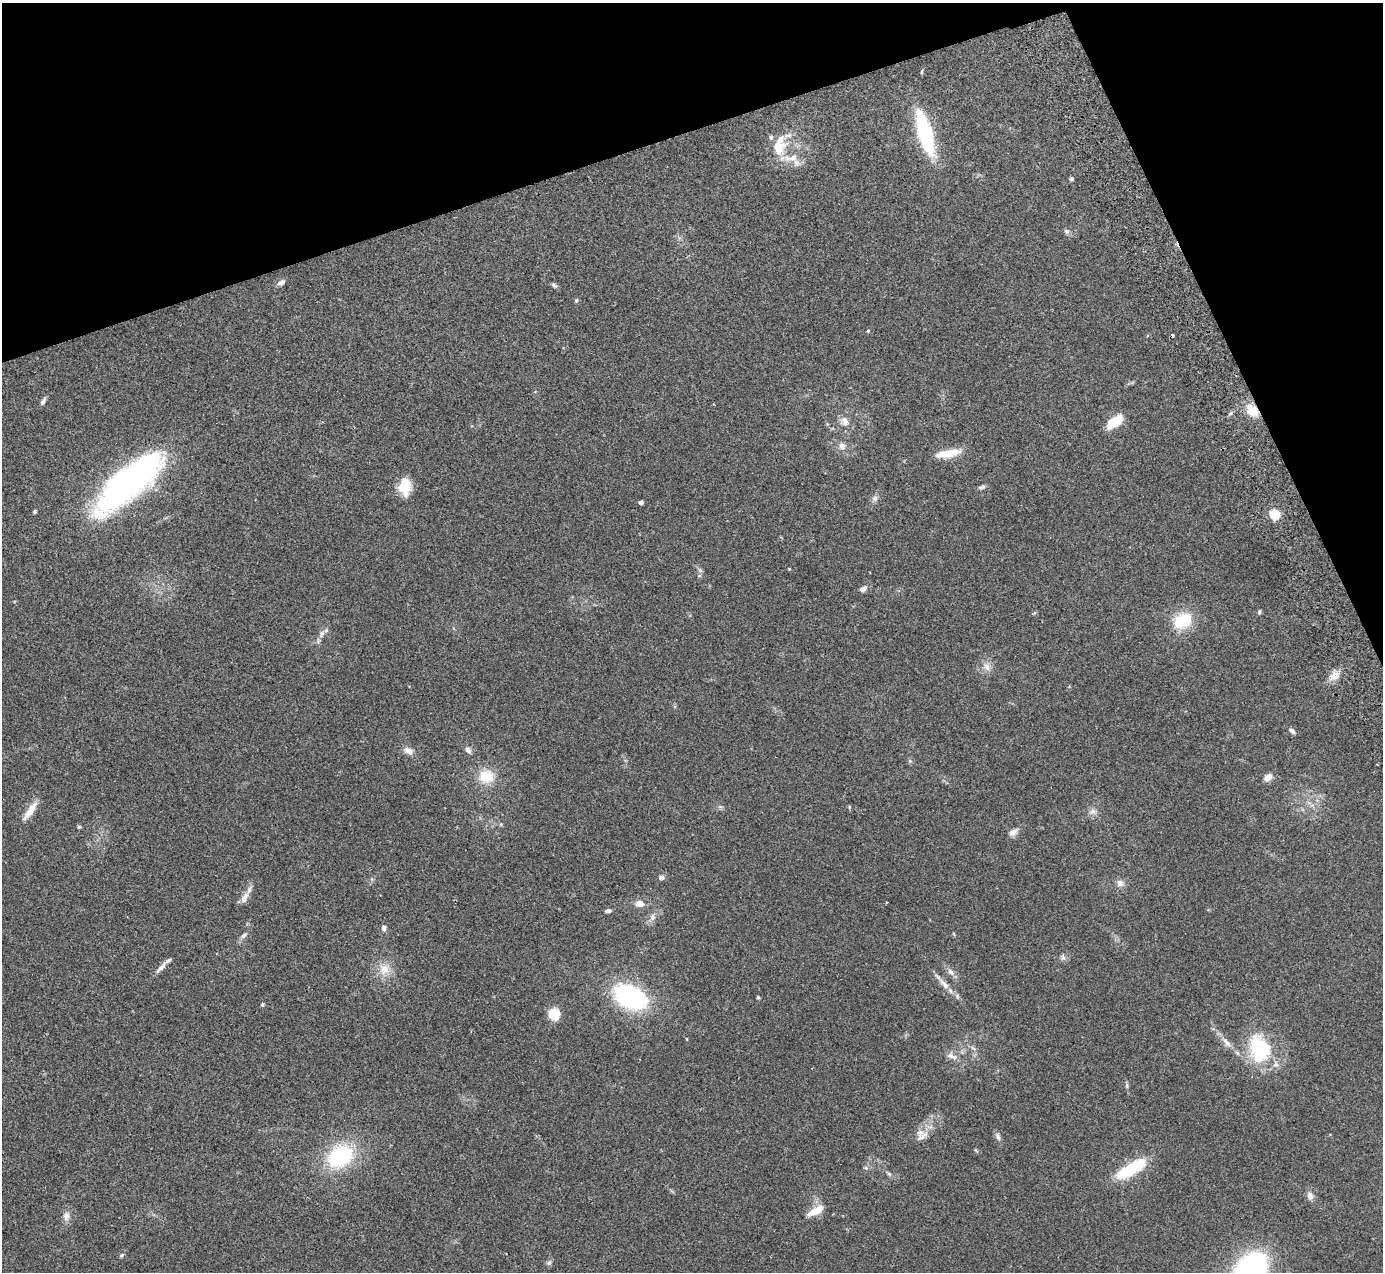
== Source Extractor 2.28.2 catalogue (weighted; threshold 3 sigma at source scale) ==
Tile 3 of 4 x 4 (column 3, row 1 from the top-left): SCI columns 2819-4199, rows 3988-5257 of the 5636 x 5565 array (HDU 1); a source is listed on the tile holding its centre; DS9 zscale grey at full resolution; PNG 1385 x 1274 px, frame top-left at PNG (2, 3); no overlay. Shown black and unused: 17% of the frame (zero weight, under 2 of 3 exposures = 3% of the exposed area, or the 3 px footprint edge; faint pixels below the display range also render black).
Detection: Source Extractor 2.28.2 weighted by HDU 2 'WHT'; one run over the whole footprint, this tile lists its part. Background 0.0772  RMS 0.0083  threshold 0.0374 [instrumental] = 3 sigma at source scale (4.5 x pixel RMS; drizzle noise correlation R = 1.50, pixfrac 1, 0.05/0.05 arcsec/px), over >= 5 px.
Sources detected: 88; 1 inside a brighter object's white glare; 1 cosmic-ray / hot-pixel residue — not listed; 7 inside a brighter listed object's ellipse — not listed separately; the other 79 listed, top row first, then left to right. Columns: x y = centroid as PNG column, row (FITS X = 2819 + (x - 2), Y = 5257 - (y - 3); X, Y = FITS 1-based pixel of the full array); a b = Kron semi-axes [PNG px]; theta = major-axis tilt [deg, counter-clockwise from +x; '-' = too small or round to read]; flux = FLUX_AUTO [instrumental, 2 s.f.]
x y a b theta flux
925 132 46 12 -74 81
778 148 25 22 48 24
796 163 11 8 -69 4.1
1072 179 5 4 - 1.2
1066 231 8 7 - 2.1
281 282 10 6 37 3.3
554 285 8 5 -33 1.9
576 300 5 5 - 1.1
868 331 4 4 - 0.79
43 401 10 5 59 2.6
1252 410 17 12 -47 13
844 421 15 12 -70 6.8
1115 421 18 9 34 19
842 446 10 9 - 4.3
948 453 31 9 10 15
128 482 71 23 41 320
405 487 18 12 87 19
981 487 10 5 19 2.1
875 498 9 7 67 2.9
641 502 4 4 - 3.4
35 511 4 4 - 1.2
1275 514 5 5 - 54
789 569 4 3 - 0.6
700 570 7 4 -19 1.3
863 589 9 6 27 3.4
1259 612 6 4 89 1.1
1183 621 21 16 31 30
321 634 11 8 59 3.8
987 667 13 8 -59 5
1334 676 14 10 36 6.9
1292 731 9 5 -40 2.3
468 750 10 6 -51 3
409 751 14 9 -27 5.1
910 761 5 5 - 1.2
486 776 21 18 4 19
1268 777 9 7 37 5.9
30 811 27 7 55 10
1093 812 11 8 11 4.1
501 824 5 4 - 0.88
79 827 6 4 42 0.94
1013 832 12 7 33 4.4
661 878 6 5 - 2.6
1120 883 9 8 - 4.3
244 898 18 8 63 5.5
640 904 7 6 - 7.5
608 911 7 4 7 2.3
652 917 10 7 72 3.6
383 928 7 5 -85 3
954 934 5 3 - 0.79
244 935 10 6 45 2.7
1063 958 8 6 -74 2.2
162 967 20 6 47 5.2
384 969 15 14 - 11
951 972 10 7 -43 3.8
944 984 21 7 -46 7.5
630 997 29 18 -27 120
758 997 5 4 - 0.86
262 1004 4 4 - 1.1
554 1014 14 12 -45 13
687 1039 5 3 - 0.59
1227 1043 18 7 -48 6.4
973 1048 9 4 -35 2
1260 1049 36 26 -73 57
952 1056 17 7 -22 5.3
1127 1086 7 4 -90 1.4
930 1127 9 6 8 3.1
920 1133 12 11 - 6.2
998 1137 12 6 -65 2.7
976 1150 6 3 -53 0.93
340 1156 30 22 34 66
1135 1167 37 14 34 34
866 1168 6 4 -44 1.2
889 1174 6 4 -2 1.3
1310 1196 10 7 -66 4.4
814 1212 19 9 19 9.7
66 1216 12 10 85 5
122 1255 8 4 36 1.2
549 1263 8 5 50 2
1249 1272 32 21 52 230
Overlapping masked pixels (flux is a lower limit): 1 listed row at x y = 1252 410
Isophote crosses this tile's border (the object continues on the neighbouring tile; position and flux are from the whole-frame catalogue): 1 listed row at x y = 1249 1272